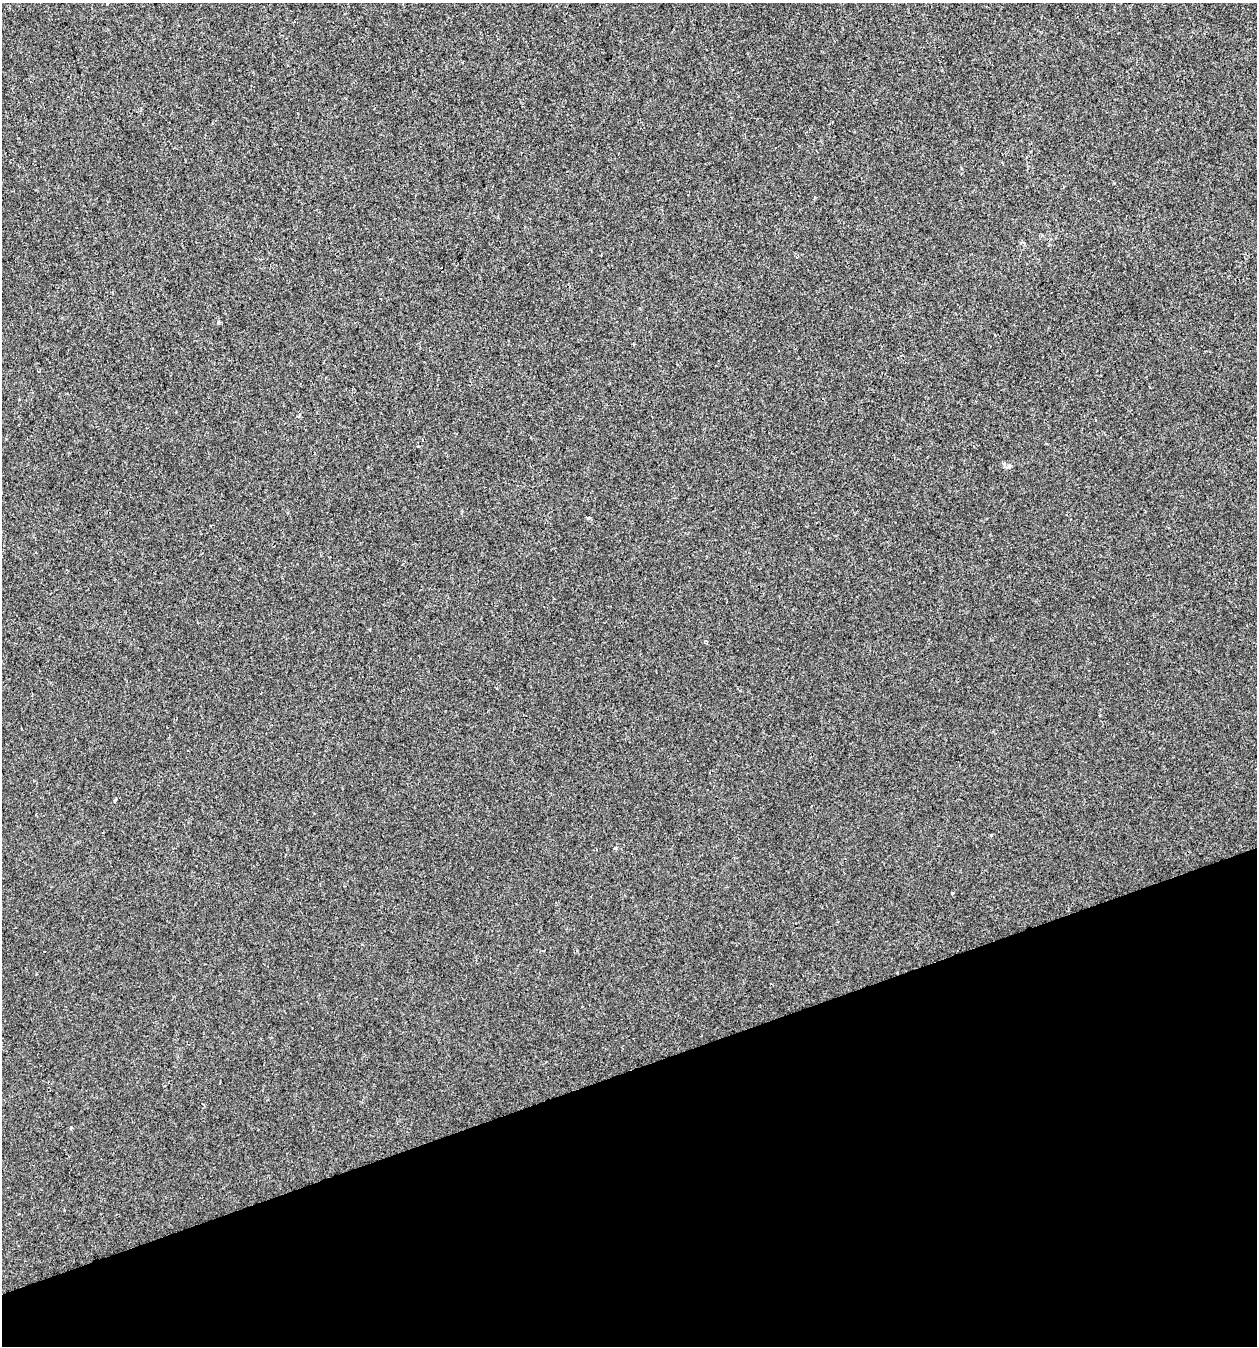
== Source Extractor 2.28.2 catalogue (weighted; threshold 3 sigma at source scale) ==
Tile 14 of 4 x 4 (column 2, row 4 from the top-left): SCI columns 1373-2627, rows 1-1344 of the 5201 x 5378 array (HDU 1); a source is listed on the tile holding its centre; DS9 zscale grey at full resolution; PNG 1259 x 1348 px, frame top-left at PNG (2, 3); no overlay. Shown black and unused: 21% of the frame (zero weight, under 2 of 3 exposures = <1% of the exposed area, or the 3 px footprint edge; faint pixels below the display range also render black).
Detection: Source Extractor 2.28.2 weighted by HDU 2 'WHT'; one run over the whole footprint, this tile lists its part. Background -8.94e-04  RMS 0.0042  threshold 0.0189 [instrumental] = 3 sigma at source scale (4.5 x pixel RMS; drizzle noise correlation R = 1.50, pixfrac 1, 0.0396/0.0396 arcsec/px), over >= 5 px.
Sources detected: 10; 1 cosmic-ray / hot-pixel residue — not listed; the other 9 listed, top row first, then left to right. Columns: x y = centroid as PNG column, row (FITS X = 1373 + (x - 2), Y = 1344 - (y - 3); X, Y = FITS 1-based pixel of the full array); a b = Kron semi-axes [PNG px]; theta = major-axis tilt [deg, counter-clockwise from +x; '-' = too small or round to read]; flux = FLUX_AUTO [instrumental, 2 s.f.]
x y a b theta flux
107 3 4 3 - 0.9
218 322 3 3 - 2.2
418 446 5 2 - 0.46
1009 466 7 4 45 0.69
588 518 5 3 - 0.49
991 835 4 4 - 0.4
615 848 3 3 - 1.1
952 893 3 3 - 0.65
71 1128 4 3 - 0.42
Isophote crosses this tile's border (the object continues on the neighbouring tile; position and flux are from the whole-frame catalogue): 1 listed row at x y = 107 3